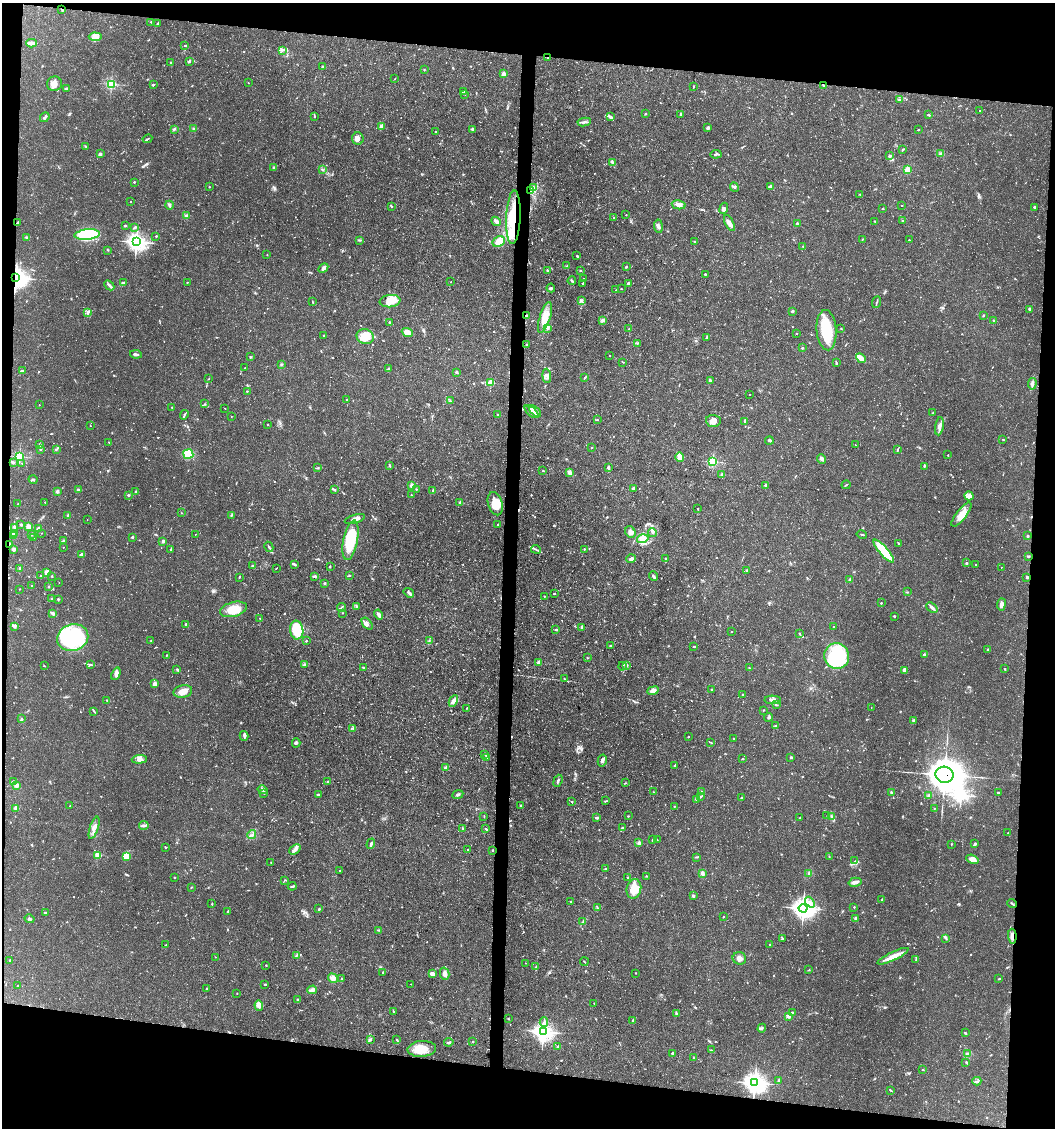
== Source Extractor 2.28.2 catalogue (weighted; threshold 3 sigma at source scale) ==
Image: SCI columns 218-4426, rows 1-4503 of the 4534 x 4503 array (HDU 1 of 3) = the unmasked area's bounding box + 8 px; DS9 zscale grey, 4 x 4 block average (1 PNG px = mean of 4 x 4 image px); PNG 1057 x 1130 px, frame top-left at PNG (2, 3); each listed source drawn as its Kron ellipse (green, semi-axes under 4 px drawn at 4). Shown black and unused: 14% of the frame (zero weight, under 3 of 5 exposures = <1% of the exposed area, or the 3 px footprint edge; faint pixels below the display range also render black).
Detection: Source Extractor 2.28.2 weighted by HDU 2 'WHT'. Background 0.0997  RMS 0.005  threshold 0.0225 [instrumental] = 3 sigma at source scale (4.5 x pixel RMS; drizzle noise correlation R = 1.50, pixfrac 1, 0.05/0.05 arcsec/px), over >= 5 px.
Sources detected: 1089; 1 too faint to see at this stretch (4 x 4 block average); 4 inside a brighter object's white glare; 7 cosmic-ray / hot-pixel residue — neither listed nor drawn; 23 coinciding with a brighter row at this scale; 41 inside a brighter listed object's ellipse — not listed separately; of the other 1013, all 500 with FLUX_AUTO >= 1.74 (the completeness limit of this list) listed and drawn (513 fainter detections not listed), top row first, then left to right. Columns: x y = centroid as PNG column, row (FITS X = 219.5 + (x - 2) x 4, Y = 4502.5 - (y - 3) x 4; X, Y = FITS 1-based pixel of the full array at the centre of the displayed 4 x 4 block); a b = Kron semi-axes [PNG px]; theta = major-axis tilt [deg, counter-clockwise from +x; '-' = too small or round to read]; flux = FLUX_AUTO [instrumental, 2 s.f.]
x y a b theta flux
62 10 3 2 - 3.3
151 22 2 2 - 4.1
158 24 3 2 - 5.5
95 37 6 4 -4 18
31 43 5 2 - 31
185 46 2 2 - 2.8
283 50 3 2 - 3.9
548 58 2 2 - 1.8
189 61 3 2 - 4.6
171 62 2 2 - 6.7
322 67 2 2 - 13
424 70 2 2 - 2.7
503 74 2 2 - 67
395 79 2 2 - 2.2
248 83 2 2 - 2
54 84 7 7 - 21
111 84 2 2 - 460
153 84 3 2 - 3.1
823 85 3 2 - 2.8
693 86 2 2 - 1.9
66 88 3 3 - 3.6
464 92 2 2 - 1.8
465 94 2 2 - 2.3
899 100 4 2 - 2.7
980 111 2 2 - 8.1
646 114 2 2 - 11
680 114 3 2 - 3.7
929 115 3 2 - 3.5
315 116 3 2 - 2.3
45 117 5 2 - 7.2
611 117 4 3 - 6.7
584 122 7 2 8 7.8
381 126 4 3 - 15
193 128 3 2 - 3.1
708 128 3 3 - 8.1
174 129 3 2 - 5.7
472 129 2 2 - 21
918 130 2 2 - 1.9
436 132 2 2 - 6.1
147 139 5 2 - 3.8
358 139 6 6 - 14
85 146 3 2 - 2
903 150 3 2 - 3.7
100 154 3 3 - 5
716 154 5 2 - 6.1
940 154 2 2 - 2
890 156 3 2 - 4.8
612 162 4 2 - 7.6
274 168 3 2 - 3.1
908 169 2 2 - 150
323 170 3 2 - 2.3
134 182 2 2 - 9
209 187 2 2 - 5.5
734 187 5 3 - 4.8
771 187 2 2 - 33
534 188 3 2 - 4
531 191 2 2 - 2.7
859 194 3 2 - 2
131 202 2 2 - 3.6
169 205 4 2 - 5.2
679 205 7 4 -13 14
902 205 2 2 - 1.8
391 206 2 2 - 3.1
1034 207 2 2 - 13
724 208 6 4 66 7.2
882 209 2 2 - 2.5
626 215 2 2 - 3.1
186 216 2 2 - 6.8
513 217 27 7 88 110
614 218 2 2 - 2.7
496 221 5 2 - 17
875 221 2 2 - 2.6
902 221 2 2 - 1.9
18 223 4 2 - 4.7
729 223 8 3 -63 22
797 224 2 2 - 17
125 226 2 2 - 4.4
658 226 6 3 -82 8.6
134 228 4 2 - 3.8
87 235 13 5 6 270
156 236 2 2 - 7.6
26 237 3 2 - 2.8
360 240 4 2 - 3.2
862 240 3 2 - 1.9
909 240 2 2 - 4.7
136 242 3 3 - 1600
499 242 6 5 - 25
694 242 2 2 - 5.9
803 246 2 2 - 2.1
108 250 2 2 - 1.8
267 255 2 2 - 3.2
577 256 3 2 - 3.6
567 266 4 2 - 3.2
626 267 3 2 - 3.7
323 268 5 3 - 12
580 270 2 2 - 2.7
547 271 2 2 - 5.3
705 274 2 2 - 9.8
16 278 4 3 - 1900
584 279 2 2 - 3.8
572 281 4 2 - 3.9
124 282 4 2 - 6.1
187 282 2 2 - 5.9
451 282 2 2 - 2
583 283 3 2 - 2.9
628 283 2 2 - 5.1
109 285 6 2 -43 5.7
551 288 4 2 - 4.2
621 289 2 2 - 3.3
616 290 2 2 - 1.9
581 300 3 2 - 3.9
390 301 10 6 7 44
312 302 3 2 - 2.5
876 302 6 2 68 3.6
1030 309 3 2 - 2.9
792 311 4 2 - 3.6
88 312 3 3 - 5.2
983 315 2 2 - 3.3
526 316 2 2 - 3.3
545 317 16 5 72 54
603 320 3 2 - 7.5
993 320 2 2 - 8.8
390 322 2 2 - 13
547 329 3 2 - 3.2
629 329 2 2 - 5.9
841 329 2 2 - 2
827 330 20 10 -86 130
407 332 6 4 -21 26
797 333 2 2 - 2.5
323 335 2 2 - 5.6
365 337 8 7 - 39
706 338 4 2 - 3.7
637 343 2 2 - 1.8
526 345 2 2 - 11
802 348 2 2 - 13
136 354 6 2 -9 6.8
609 356 2 2 - 1.9
250 357 4 2 - 2.6
861 358 5 3 - 24
623 362 3 2 - 2
836 363 4 2 - 3.9
281 364 2 2 - 2.8
245 368 2 2 - 1.9
388 368 2 2 - 13
22 370 4 2 - 3.5
456 372 2 2 - 17
547 376 7 3 -86 8.5
584 378 3 2 - 2.2
208 379 2 2 - 2.1
710 380 4 2 - 3.7
490 383 2 2 - 120
1032 384 6 2 82 9
247 391 2 2 - 5.8
750 394 2 2 - 2.1
346 400 2 2 - 3.4
450 401 2 2 - 1.8
205 404 3 2 - 2.2
39 405 2 2 - 2.4
172 407 2 2 - 4.6
225 408 2 2 - 2.3
535 411 7 4 -43 12
531 412 8 3 -42 14
933 413 2 2 - 2.1
184 415 5 2 - 4.6
498 415 2 2 - 15
231 417 2 2 - 2.6
597 420 2 2 - 2.3
713 421 7 6 - 16
745 421 3 2 - 13
267 424 2 2 - 2.7
90 426 2 2 - 2.6
939 426 9 3 81 18
1003 439 2 2 - 5.7
769 440 4 2 - 5.2
109 442 2 2 - 4
40 445 2 2 - 19
855 445 2 2 - 2.1
592 448 2 2 - 1.9
40 449 2 2 - 12
56 449 4 2 - 5.6
897 450 3 2 - 2.9
188 454 5 4 - 120
948 455 2 2 - 2.1
19 457 2 2 - 420
680 457 5 3 - 23
821 459 5 3 - 6.8
713 462 2 2 - 420
13 463 2 2 - 11
22 463 2 2 - 2
390 465 4 2 - 3.2
925 466 4 2 - 3.2
318 468 4 2 - 4.6
608 468 2 2 - 33
543 471 3 2 - 2.2
569 472 4 3 - 12
722 475 2 2 - 30
33 480 4 3 - 5
411 485 2 2 - 46
765 485 2 2 - 23
846 485 4 2 - 2.4
633 488 2 2 - 34
416 489 2 2 - 2.4
78 490 2 2 - 22
334 490 3 2 - 3.4
57 491 2 2 - 41
433 491 3 2 - 2.4
136 492 2 2 - 5
128 495 3 2 - 3.6
411 495 2 2 - 2.9
969 496 5 4 - 11
45 502 2 2 - 3.4
460 502 3 3 - 5.2
18 504 2 2 - 1.9
495 504 12 7 -74 65
698 508 2 2 - 1.7
181 513 2 2 - 3.1
961 514 14 5 52 41
68 515 2 2 - 28
231 516 3 2 - 2.5
355 519 10 3 16 19
87 520 2 2 - 1.8
21 525 2 2 - 16
497 525 2 2 - 6.3
28 526 2 2 - 76
14 527 2 2 - 29
38 529 2 2 - 44
630 532 6 5 - 15
42 533 2 2 - 2.2
652 533 4 2 - 3.9
15 534 2 2 - 10
195 534 2 2 - 1.8
862 534 5 2 - 2.8
13 535 2 2 - 62
31 535 2 2 - 8.3
1028 536 2 2 - 14
132 537 2 2 - 15
33 538 2 2 - 5
643 539 6 2 15 9
350 540 20 7 79 180
63 541 2 2 - 14
163 541 2 2 - 31
9 544 2 2 - 24
899 544 3 2 - 2
63 547 2 2 - 4.1
269 547 5 2 - 4.7
13 549 2 2 - 50
171 549 2 2 - 4.5
536 549 5 2 - 5.6
584 549 2 2 - 2
884 551 15 4 -48 100
82 554 4 2 - 10
1028 556 2 2 - 14
666 558 2 2 - 5.5
631 559 5 2 - 11
966 563 2 2 - 4.7
294 564 3 2 - 5.2
976 564 2 2 - 4.4
252 565 2 2 - 7.3
330 566 3 2 - 2.8
1001 567 2 2 - 2.1
20 568 2 2 - 17
276 568 2 2 - 2
747 570 2 2 - 11
47 572 2 2 - 89
349 575 3 2 - 3
40 576 2 2 - 2.9
52 576 2 2 - 6.8
315 576 4 2 - 4.8
653 576 5 3 - 5.2
239 577 3 2 - 2.3
1027 577 2 2 - 20
850 580 3 2 - 6.9
59 583 2 2 - 2.2
324 583 2 2 - 14
31 586 2 2 - 1.8
48 587 2 2 - 13
19 589 2 2 - 3.4
907 592 3 2 - 2.7
409 593 5 3 - 5.6
554 593 2 2 - 2.2
544 596 2 2 - 4.6
51 599 2 2 - 14
58 599 2 2 - 4
881 603 2 2 - 9.3
1001 604 6 4 83 12
356 606 3 2 - 3.7
342 607 4 2 - 4.1
932 607 6 3 -41 10
233 609 14 7 15 61
53 613 3 2 - 11
342 613 2 2 - 1.9
379 615 5 2 - 15
894 616 2 2 - 11
260 618 2 2 - 4.3
186 624 4 3 - 3.9
367 624 7 3 -52 9.5
14 626 2 2 - 30
582 627 2 2 - 5.4
833 627 2 2 - 3.6
297 630 9 6 -82 83
556 630 3 2 - 2.2
731 632 2 2 - 1.9
800 634 3 2 - 2.6
73 638 16 13 20 340
151 641 2 2 - 6
306 641 2 2 - 8.8
429 641 4 2 - 3.3
611 646 3 2 - 2.9
694 647 2 2 - 5.7
988 649 2 2 - 3.2
924 654 2 2 - 6.9
166 655 2 2 - 1.9
837 656 13 12 - 210
587 658 2 2 - 1.8
539 662 2 2 - 66
90 665 4 2 - 4
304 665 3 3 - 5.7
44 666 3 2 - 2.2
622 666 4 2 - 3.3
627 666 3 2 - 2.2
363 667 4 2 - 2.5
749 668 2 2 - 1.9
176 669 3 2 - 3.2
1005 669 2 2 - 2.4
904 670 4 3 - 6.5
116 674 6 3 68 18
564 679 2 2 - 3.1
155 684 2 2 - 67
712 689 2 2 - 11
183 691 9 6 12 29
653 691 5 4 - 16
743 694 2 2 - 4.2
107 700 2 2 - 3
773 700 8 2 -2 8.3
453 701 6 4 63 11
776 705 3 2 - 3.8
871 707 2 2 - 1.7
467 708 2 2 - 2.9
763 710 3 2 - 1.8
94 711 3 2 - 2.8
769 717 4 3 - 4.4
21 719 3 2 - 3.6
913 720 3 2 - 3.7
776 726 3 2 - 3.5
352 728 3 2 - 3.1
244 736 5 2 - 6.8
688 737 2 2 - 2.5
733 739 2 2 - 6.1
710 742 3 2 - 2
296 743 4 3 - 4.9
485 754 2 2 - 2.5
791 757 3 2 - 3.9
486 758 2 2 - 26
139 759 7 3 5 14
742 759 2 2 - 1.8
602 760 6 4 76 11
675 765 2 2 - 5.1
445 768 2 2 - 28
945 775 9 8 - 6900
13 781 3 2 - 2.5
328 781 3 2 - 3.1
558 781 6 2 70 6.1
625 783 3 2 - 1.9
16 785 2 2 - 65
262 790 5 3 - 5.9
653 792 3 2 - 1.8
702 792 3 2 - 2.8
264 793 2 2 - 2.1
891 793 3 2 - 4.7
999 793 3 2 - 3.6
318 794 3 2 - 4.6
458 794 5 2 - 5.6
928 795 3 2 - 3.3
701 796 4 2 - 4.5
742 798 3 2 - 3.4
696 799 4 2 - 3.4
571 801 2 2 - 2.3
606 801 3 2 - 2.3
521 805 3 2 - 3.2
70 806 2 2 - 3.2
674 806 2 2 - 5
16 808 2 2 - 62
934 808 2 2 - 1.8
484 816 3 2 - 1.8
628 816 2 2 - 2.3
827 816 2 2 - 1.7
831 816 4 3 - 5.3
597 818 4 2 - 4.9
800 818 2 2 - 2.2
144 825 5 3 - 7.1
94 828 11 3 72 17
623 828 2 2 - 4.4
463 829 3 2 - 2.8
486 829 2 2 - 3.8
1008 833 2 2 - 2.8
252 835 4 2 - 5.1
652 840 2 2 - 3
657 840 2 2 - 2.7
639 843 2 2 - 52
371 844 5 3 - 6.7
951 844 2 2 - 1.8
975 844 3 2 - 12
165 847 3 2 - 3.3
295 849 6 4 40 11
468 850 2 2 - 2.5
492 850 2 2 - 5.5
98 855 2 2 - 160
126 856 3 3 - 90
697 857 3 2 - 2.6
829 857 3 2 - 1.9
972 859 6 4 -21 20
855 861 3 2 - 2.2
271 862 3 2 - 2.1
605 869 2 2 - 2.9
340 871 2 2 - 3.2
702 873 2 2 - 64
809 873 4 3 - 6.2
646 876 3 2 - 2
174 877 2 2 - 6
628 878 2 2 - 2.1
284 880 3 2 - 2.3
855 882 7 3 15 14
292 886 4 2 - 3.8
191 887 2 2 - 1.9
634 889 10 7 77 71
693 896 2 2 - 22
882 900 4 2 - 2.1
571 901 3 2 - 2.2
810 902 6 3 -50 14
212 904 2 2 - 2.4
1012 904 5 2 - 3.6
854 907 2 2 - 4.1
597 908 3 2 - 3.6
803 908 4 4 - 2100
319 909 2 2 - 3.5
228 911 3 2 - 2.3
45 912 2 2 - 4.2
723 917 2 2 - 4.6
856 918 2 2 - 27
30 919 5 3 - 5.7
583 922 3 2 - 2.4
379 930 4 2 - 2.9
1012 936 7 3 -87 13
946 938 3 2 - 3
782 939 4 2 - 2.9
166 945 3 2 - 3.2
770 945 2 2 - 4.9
297 955 2 2 - 2.7
893 956 17 3 26 37
215 957 2 2 - 1.8
739 958 7 6 - 16
916 959 3 2 - 5.4
10 960 2 2 - 6.5
584 962 4 2 - 2.2
525 963 2 2 - 2.7
266 965 2 2 - 2.2
536 967 3 2 - 3.4
809 970 4 2 - 2
383 973 3 2 - 2.9
636 973 2 2 - 1.8
432 974 4 3 - 16
445 974 6 4 -76 12
333 978 5 4 - 10
341 979 2 2 - 6.7
999 979 3 2 - 3
264 984 2 2 - 2
411 984 2 2 - 2.2
18 986 2 2 - 2.1
207 989 2 2 - 2.5
312 990 4 3 - 15
237 994 2 2 - 3.2
298 1000 3 2 - 5.1
594 1003 2 2 - 3
259 1006 5 4 - 32
393 1011 3 2 - 2.3
676 1013 3 2 - 3.6
792 1013 4 2 - 5.1
788 1016 2 2 - 56
508 1019 2 2 - 2
632 1020 2 2 - 2.2
544 1022 4 2 - 4.8
762 1028 4 2 - 3.7
543 1032 3 3 - 1600
965 1033 3 2 - 2.7
371 1040 3 2 - 2
397 1040 3 2 - 2.2
449 1042 5 2 - 5.6
472 1042 2 2 - 9.2
558 1047 4 2 - 3.9
422 1049 14 8 4 55
711 1050 3 2 - 1.8
672 1053 2 2 - 14
968 1054 3 2 - 3.5
693 1057 2 2 - 2.2
966 1062 3 2 - 2.6
922 1070 3 2 - 1.8
779 1080 2 2 - 1.9
977 1081 4 2 - 4.3
755 1083 4 3 - 2100
890 1090 4 2 - 2.6
Overlapping masked pixels (flux is a lower limit): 11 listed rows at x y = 62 10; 548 58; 823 85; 531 191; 513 217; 16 278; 526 316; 9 544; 945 775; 492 850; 1012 936
Diffuse or blended objects may show on this block-average render without a row.